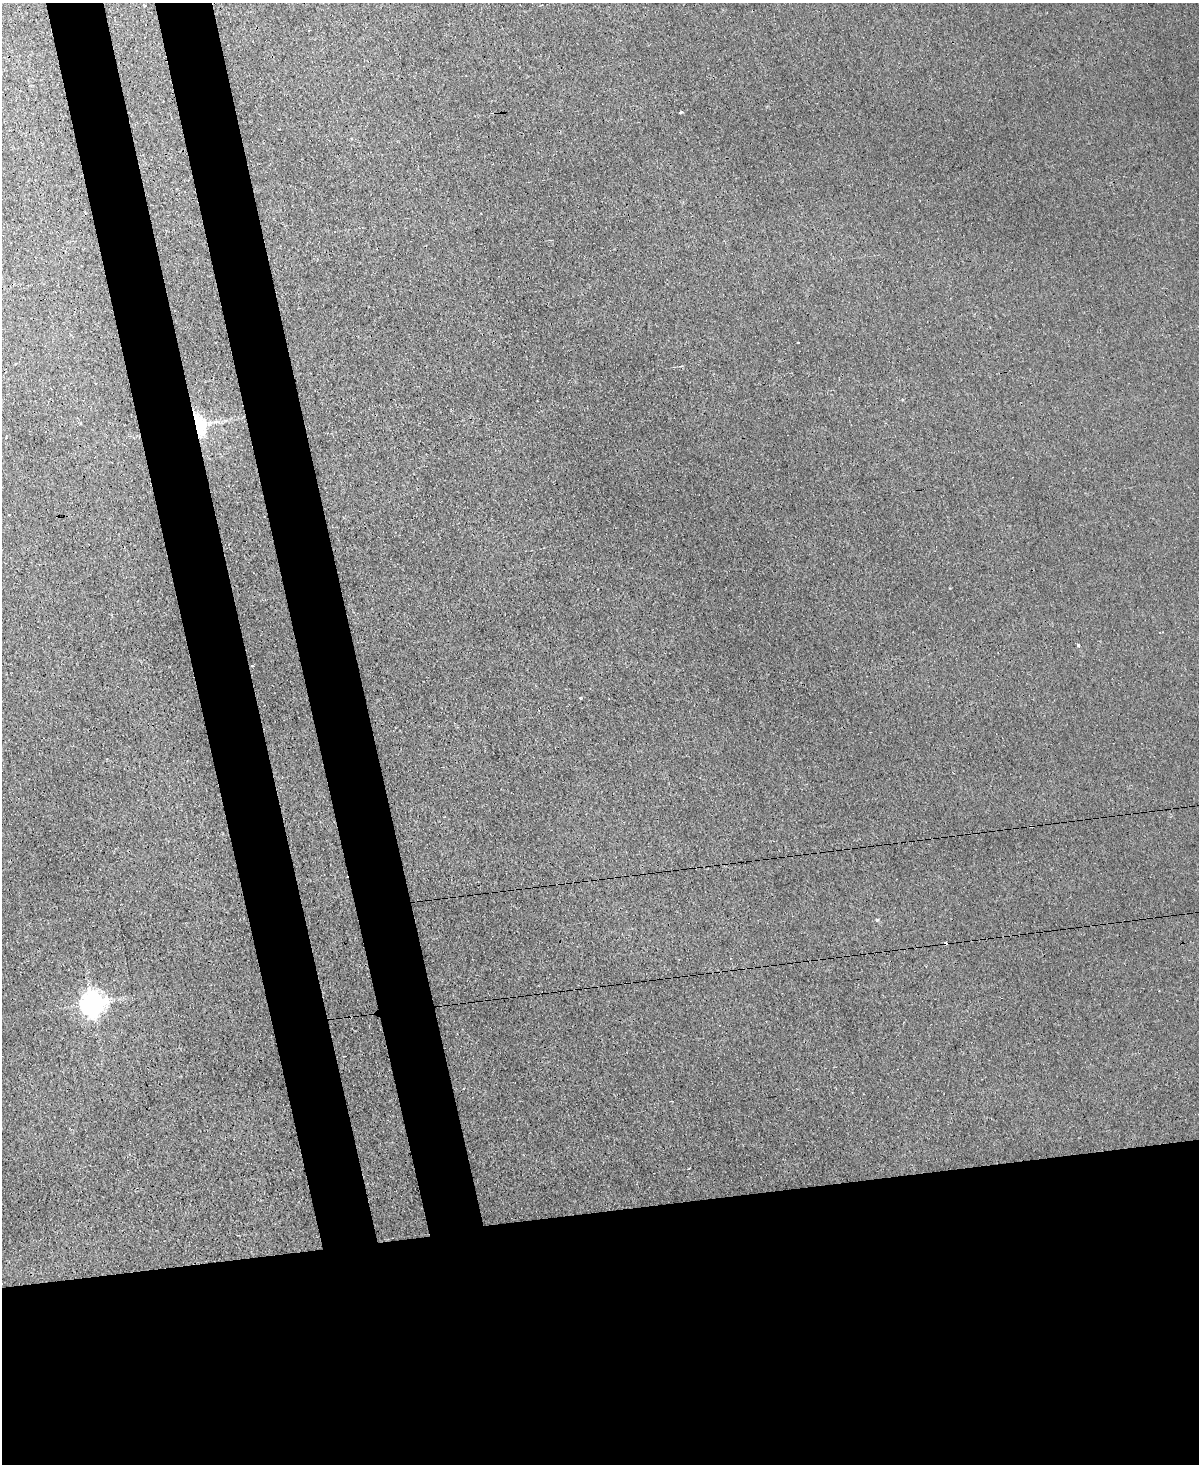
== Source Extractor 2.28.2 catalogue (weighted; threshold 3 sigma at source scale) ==
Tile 11 of 4 x 3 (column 3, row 3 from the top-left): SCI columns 2511-3707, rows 363-1824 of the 5022 x 4996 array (HDU 1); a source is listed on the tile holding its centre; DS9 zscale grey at full resolution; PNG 1201 x 1466 px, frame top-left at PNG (2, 3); no overlay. Shown black and unused: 25% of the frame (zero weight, under 3 of 4 exposures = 12% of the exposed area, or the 3 px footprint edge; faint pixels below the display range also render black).
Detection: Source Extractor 2.28.2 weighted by HDU 2 'WHT'; one run over the whole footprint, this tile lists its part. Background 0.0188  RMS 0.003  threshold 0.0135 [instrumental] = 3 sigma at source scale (4.5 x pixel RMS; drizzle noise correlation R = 1.50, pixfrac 1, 0.05/0.05 arcsec/px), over >= 5 px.
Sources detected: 10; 1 inside a brighter object's white glare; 2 cosmic-ray / hot-pixel residue — not listed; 1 inside a brighter listed object's ellipse — not listed separately; the other 6 listed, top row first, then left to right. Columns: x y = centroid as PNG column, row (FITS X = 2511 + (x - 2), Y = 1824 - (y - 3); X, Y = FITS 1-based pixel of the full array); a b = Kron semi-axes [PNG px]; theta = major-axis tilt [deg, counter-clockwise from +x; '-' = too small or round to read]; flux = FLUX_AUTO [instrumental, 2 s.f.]
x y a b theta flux
681 112 3 3 - 0.56
205 424 31 18 -83 8.5
9 514 3 2 - 0.28
1078 645 3 3 - 0.83
252 666 3 2 - 0.23
92 1003 8 7 - 240